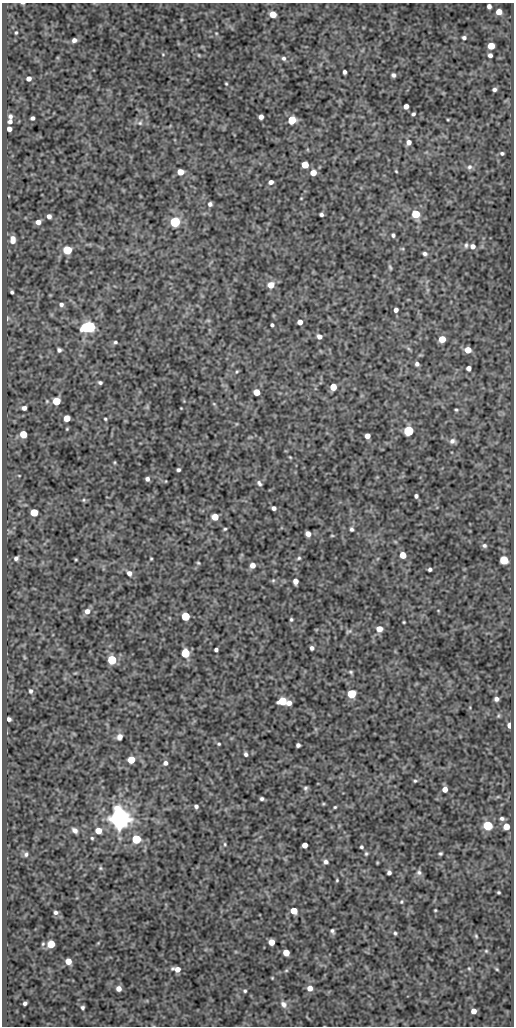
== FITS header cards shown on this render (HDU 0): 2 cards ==
NAXIS1  =                  512
NAXIS2  =                 1024

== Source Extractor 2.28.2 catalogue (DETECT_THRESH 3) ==
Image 512 x 1024 px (HDU 0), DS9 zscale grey, 1 PNG px = 1 image px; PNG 516 x 1028 px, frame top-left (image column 1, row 1024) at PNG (2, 3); no overlay
Background 134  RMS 0.59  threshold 1.78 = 3 sigma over >= 5 px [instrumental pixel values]
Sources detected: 190; all 190 listed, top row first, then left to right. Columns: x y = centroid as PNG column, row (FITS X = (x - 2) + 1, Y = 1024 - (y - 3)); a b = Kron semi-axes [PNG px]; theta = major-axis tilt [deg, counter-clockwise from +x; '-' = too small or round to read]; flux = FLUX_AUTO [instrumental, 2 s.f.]
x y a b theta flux
23 3 3 2 - 37
489 6 4 4 - 130
499 12 5 5 - 390
273 14 5 5 - 540
16 33 3 2 - 42
216 33 4 3 - 36
464 37 4 3 - 85
74 40 5 4 - 140
491 46 5 5 - 770
163 54 5 4 - 40
199 55 5 4 - 41
490 55 4 4 - 130
284 58 5 5 - 92
344 72 4 3 - 98
393 75 4 4 - 97
29 79 4 4 - 190
226 84 3 2 - 41
494 89 4 3 - 93
406 106 4 4 - 240
413 114 4 3 - 73
10 116 5 5 - 110
261 117 4 4 - 190
32 118 4 4 - 100
292 120 5 5 - 1200
448 120 4 3 - 33
10 121 5 4 - 130
140 123 7 6 - 100
9 129 4 4 - 170
409 142 6 5 - 190
502 153 4 3 - 72
305 165 5 5 - 810
469 167 7 7 - 120
396 171 4 3 - 36
180 172 5 5 - 460
313 173 5 5 - 460
271 182 5 4 - 140
301 198 3 2 - 29
210 204 4 4 - 110
321 214 4 4 - 95
416 214 5 5 - 1400
49 216 4 4 - 150
38 222 5 4 - 220
175 222 5 5 - 4900
393 235 4 4 - 84
13 240 8 5 -90 310
466 245 7 4 83 75
473 246 6 5 - 170
67 250 5 5 - 1800
425 254 5 4 - 100
390 267 6 3 -64 56
271 285 7 6 - 430
12 292 4 3 - 68
61 305 6 6 - 120
396 310 4 4 - 160
7 318 8 4 81 64
208 320 6 4 -1 53
300 322 4 4 - 250
272 325 4 3 - 75
86 327 6 5 - 3800
90 327 6 5 - 4000
319 337 5 5 - 170
442 339 5 5 - 700
115 342 5 4 - 65
59 350 5 5 - 100
468 350 5 5 - 440
417 364 5 4 - 110
468 368 4 4 - 180
237 371 6 3 57 47
100 382 4 3 - 81
333 387 5 5 - 520
256 392 5 5 - 560
56 401 5 5 - 1200
214 404 5 3 - 36
147 407 5 5 - 52
24 408 4 4 - 150
181 408 2 2 - 24
456 410 4 3 - 50
67 418 5 5 - 490
105 419 3 3 - 45
67 429 4 3 - 38
408 431 5 5 - 4000
23 434 5 5 - 890
367 436 5 4 - 260
452 441 7 6 - 150
290 457 5 3 - 36
115 462 5 3 - 40
178 470 4 3 - 75
19 476 4 3 - 29
147 479 4 4 - 120
166 481 3 2 - 26
259 483 7 5 -49 96
416 496 4 4 - 91
84 500 6 5 - 57
274 508 4 4 - 130
34 512 5 5 - 1100
215 517 5 5 - 570
225 529 4 3 - 48
352 529 5 4 - 79
308 534 5 4 - 230
332 536 5 3 - 37
484 546 6 5 - 94
403 555 5 5 - 590
16 558 5 5 - 110
299 558 6 4 17 62
151 559 3 2 - 41
76 560 5 3 - 37
504 560 5 5 - 1500
198 563 5 4 - 48
252 565 5 5 - 240
430 569 4 3 - 88
129 573 6 5 - 160
273 580 6 5 - 59
295 581 5 4 - 230
87 611 7 6 - 240
185 616 5 5 - 1900
291 619 3 3 - 57
404 622 3 2 - 36
379 629 6 5 - 380
349 631 7 4 29 62
312 648 4 4 - 110
216 650 4 3 - 93
185 653 5 5 - 1700
24 657 6 3 -71 42
112 660 5 5 - 2200
351 672 6 4 -16 61
30 691 6 5 - 87
351 694 5 5 - 1700
496 699 4 4 - 130
282 701 6 5 - 1300
289 703 5 5 - 210
498 716 6 4 72 52
9 719 4 4 - 120
509 725 5 4 - 230
120 737 7 6 - 180
219 744 4 3 - 48
298 745 4 4 - 110
246 754 5 4 - 96
131 760 5 5 - 880
165 763 5 5 - 120
415 781 5 4 - 56
305 788 6 5 - 77
445 789 5 4 - 290
262 799 4 4 - 77
196 806 4 4 - 100
335 807 4 3 - 44
502 818 5 4 - 92
119 819 7 6 - 45000
488 825 5 5 - 2600
506 826 5 5 - 470
75 830 7 5 -39 150
98 831 5 5 - 460
92 838 4 4 - 45
136 839 5 5 - 2000
225 844 5 4 - 48
305 845 4 4 - 290
361 847 3 3 - 60
26 854 6 6 - 100
366 854 6 4 88 61
440 854 3 3 - 55
326 862 6 5 - 120
100 868 5 5 - 50
419 872 7 7 - 120
389 873 4 4 - 110
337 880 4 3 - 41
499 892 3 3 - 49
401 902 5 5 - 57
435 910 3 2 - 37
294 911 5 5 - 610
56 912 5 5 - 100
332 931 6 5 - 83
395 933 5 4 - 64
476 936 5 4 - 47
271 942 5 5 - 460
98 943 4 4 - 32
51 944 5 5 - 1100
486 951 5 4 - 45
286 952 5 5 - 600
68 961 5 5 - 450
469 968 6 4 -1 43
177 969 6 6 - 280
497 969 4 3 - 41
286 970 5 3 - 43
272 978 3 3 - 35
310 988 6 6 - 300
119 989 5 5 - 220
245 991 4 4 - 60
25 1003 4 4 - 98
283 1004 10 8 -56 200
82 1007 3 3 - 73
474 1011 5 5 - 240
At the frame edge (FLAGS 8, measured only in part): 1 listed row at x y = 23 3